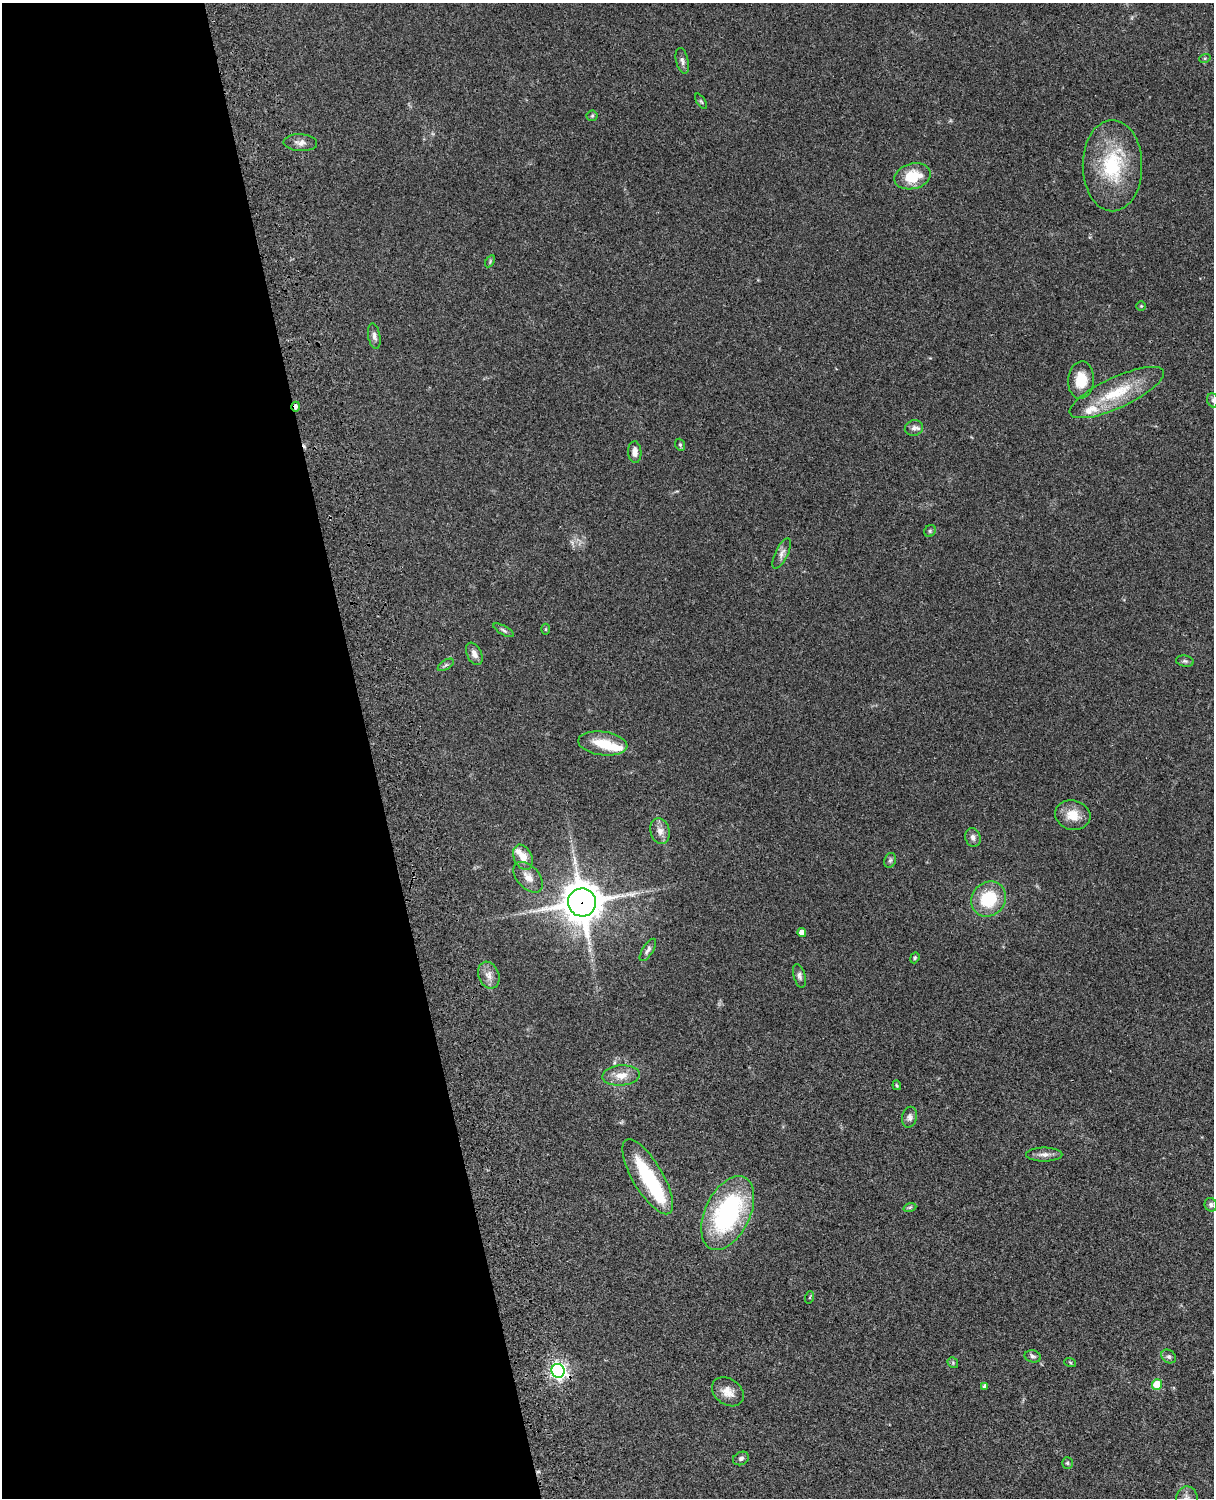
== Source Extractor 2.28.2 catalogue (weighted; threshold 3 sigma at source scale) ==
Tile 5 of 4 x 3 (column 1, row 2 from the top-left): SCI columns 122-1333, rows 1773-3268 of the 5088 x 4927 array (HDU 1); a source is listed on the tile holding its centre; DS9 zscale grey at full resolution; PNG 1216 x 1500 px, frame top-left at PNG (2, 3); each listed source drawn as its Kron ellipse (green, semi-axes under 4 px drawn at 4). Shown black and unused: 31% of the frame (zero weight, under 3 of 4 exposures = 6% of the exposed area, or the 3 px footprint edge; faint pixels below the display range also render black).
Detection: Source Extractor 2.28.2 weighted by HDU 2 'WHT'; one run over the whole footprint, this tile lists its part. Background 0.0923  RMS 0.0062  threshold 0.0279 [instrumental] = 3 sigma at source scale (4.5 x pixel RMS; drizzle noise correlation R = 1.50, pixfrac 1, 0.05/0.05 arcsec/px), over >= 5 px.
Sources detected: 63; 2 inside a brighter object's white glare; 1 long thin detection or spike segment (spike, bleed or trail) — neither listed nor drawn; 2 inside a brighter listed object's ellipse — not listed separately; the other 58 listed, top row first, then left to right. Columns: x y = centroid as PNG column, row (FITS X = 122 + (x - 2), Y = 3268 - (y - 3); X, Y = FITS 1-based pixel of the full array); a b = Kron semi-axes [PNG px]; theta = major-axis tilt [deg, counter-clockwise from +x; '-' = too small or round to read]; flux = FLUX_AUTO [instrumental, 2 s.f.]
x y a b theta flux
1205 58 6 4 18 0.85
682 61 13 6 -76 2.2
701 101 9 3 -56 0.81
592 116 5 5 - 0.88
300 143 17 8 -3 3.9
1112 166 46 30 -90 43
913 176 18 12 15 17
490 261 6 4 58 0.87
1141 306 5 4 - 0.59
374 336 13 6 -80 2.4
1081 380 19 13 86 12
1117 393 51 15 25 27
1213 400 7 5 -68 1.2
296 407 5 3 - 2.5
914 428 9 7 17 2.4
680 445 6 4 -68 0.92
635 452 11 6 -87 3.7
930 531 6 5 - 1.1
782 553 16 6 64 3
546 629 5 3 - 0.66
504 630 11 4 -29 1.5
474 654 12 7 -65 3.4
1185 661 9 5 -9 1.4
446 665 9 5 33 1.3
603 743 25 12 -7 15
1073 815 18 14 -14 9.5
660 831 13 9 -73 4.6
973 837 9 7 -73 2.6
523 857 13 9 -66 6.9
890 860 7 5 67 1.4
528 877 18 11 -48 6
989 899 18 16 46 28
582 902 14 14 - 1600
802 933 4 4 - 4.4
648 950 13 5 57 2.1
915 958 5 4 - 0.87
489 975 14 10 -69 4.7
799 976 12 6 -74 2
621 1075 19 10 4 7.5
897 1085 5 3 - 0.69
909 1117 10 7 80 2.5
1044 1154 18 7 0 3.7
648 1177 43 15 -59 39
1211 1205 7 6 - 1.7
910 1207 6 4 18 0.88
728 1213 39 22 64 88
810 1297 6 4 71 0.75
1033 1356 8 6 -14 1.5
1169 1356 8 6 -34 1.4
1070 1362 6 3 -20 0.64
953 1363 6 4 -49 0.8
558 1371 7 6 - 210
1157 1385 5 5 - 21
985 1386 4 4 - 2
728 1392 17 13 -35 6.8
741 1458 8 6 25 1.7
1067 1463 5 5 - 0.97
1187 1498 12 10 83 4.4
Overlapping masked pixels (flux is a lower limit): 3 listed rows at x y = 296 407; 582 902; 558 1371
Isophote crosses this tile's border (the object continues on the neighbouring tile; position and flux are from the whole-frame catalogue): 2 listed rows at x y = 1213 400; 1187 1498